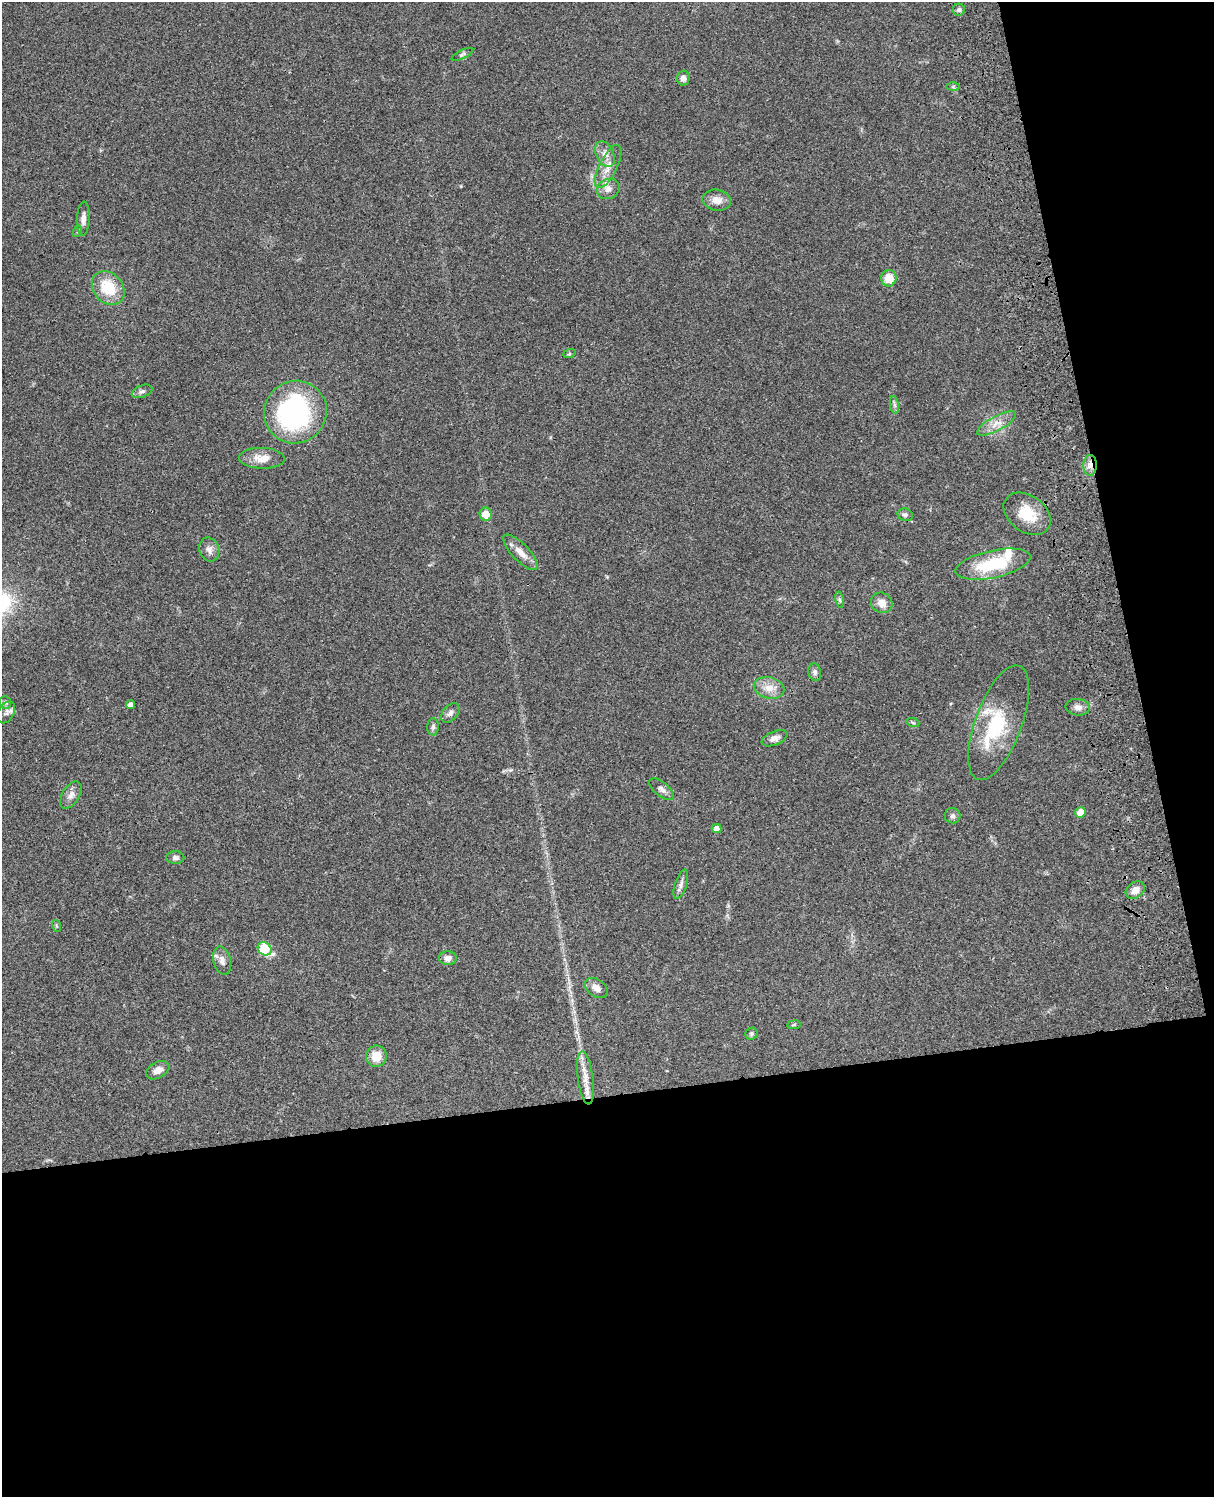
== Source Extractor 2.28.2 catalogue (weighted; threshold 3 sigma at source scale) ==
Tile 12 of 4 x 3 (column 4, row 3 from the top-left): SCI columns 3757-4968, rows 279-1773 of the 5087 x 4929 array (HDU 1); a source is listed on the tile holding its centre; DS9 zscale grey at full resolution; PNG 1216 x 1499 px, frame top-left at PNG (2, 2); each listed source drawn as its Kron ellipse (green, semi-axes under 4 px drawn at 4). Shown black and unused: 33% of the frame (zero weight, under 3 of 4 exposures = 6% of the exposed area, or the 3 px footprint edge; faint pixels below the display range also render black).
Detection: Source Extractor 2.28.2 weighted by HDU 2 'WHT'; one run over the whole footprint, this tile lists its part. Background 0.0756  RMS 0.0057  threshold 0.0257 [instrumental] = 3 sigma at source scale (4.5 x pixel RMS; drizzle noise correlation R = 1.50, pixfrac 1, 0.05/0.05 arcsec/px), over >= 5 px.
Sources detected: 61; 2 inside a brighter object's white glare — neither listed nor drawn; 3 inside a brighter listed object's ellipse — not listed separately; the other 56 listed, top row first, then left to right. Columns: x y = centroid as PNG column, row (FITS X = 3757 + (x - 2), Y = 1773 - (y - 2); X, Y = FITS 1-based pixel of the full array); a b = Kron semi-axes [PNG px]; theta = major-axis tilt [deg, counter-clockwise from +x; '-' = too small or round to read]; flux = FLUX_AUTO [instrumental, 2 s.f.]
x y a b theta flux
959 10 6 6 - 1.3
462 54 12 4 27 1.2
683 78 7 6 - 2.5
953 86 6 4 1 0.81
605 154 13 9 -64 4
608 166 24 9 64 6.7
608 189 12 10 26 3.5
717 200 14 10 -11 5
83 219 17 6 87 3
78 231 6 4 71 0.68
889 278 8 7 - 9.3
108 288 18 14 -48 18
569 354 6 4 19 0.7
142 391 11 6 22 1.7
894 405 9 4 -81 1.4
295 412 32 31 - 88
996 423 21 7 28 5.9
262 458 23 10 -2 7.2
1090 465 10 7 -90 3.1
485 514 7 6 - 6.8
1027 514 26 18 -36 15
905 515 7 6 - 1.5
209 549 12 10 -68 3.3
521 552 23 8 -46 5.9
993 564 38 13 12 31
839 600 8 4 -81 1.1
882 603 11 10 - 4.7
815 672 9 6 -75 1.8
769 688 15 10 -13 6.2
5 703 6 5 - 1.1
131 705 4 4 - 2.8
1078 707 12 8 -7 3
6 712 12 8 61 2.3
450 713 11 7 49 2.2
913 723 6 4 -20 0.81
999 723 60 23 70 32
433 727 8 6 90 1.4
774 738 13 7 22 3
661 789 15 7 -40 2.5
71 795 15 8 58 3.6
1080 812 5 5 - 6.3
953 816 8 7 - 1.7
717 828 5 4 - 3.7
175 858 9 6 -1 1.9
681 884 15 6 72 2.3
1135 890 10 8 40 4.5
57 926 6 3 -70 0.72
265 949 7 6 - 26
448 958 9 7 -3 3.1
222 961 14 8 -75 3.3
596 988 12 8 -36 3.7
794 1025 7 3 9 0.6
751 1034 6 5 - 1.2
376 1056 10 10 - 8.7
158 1070 12 8 28 4
585 1078 27 8 -82 7.3
Overlapping masked pixels (flux is a lower limit): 1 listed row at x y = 1090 465